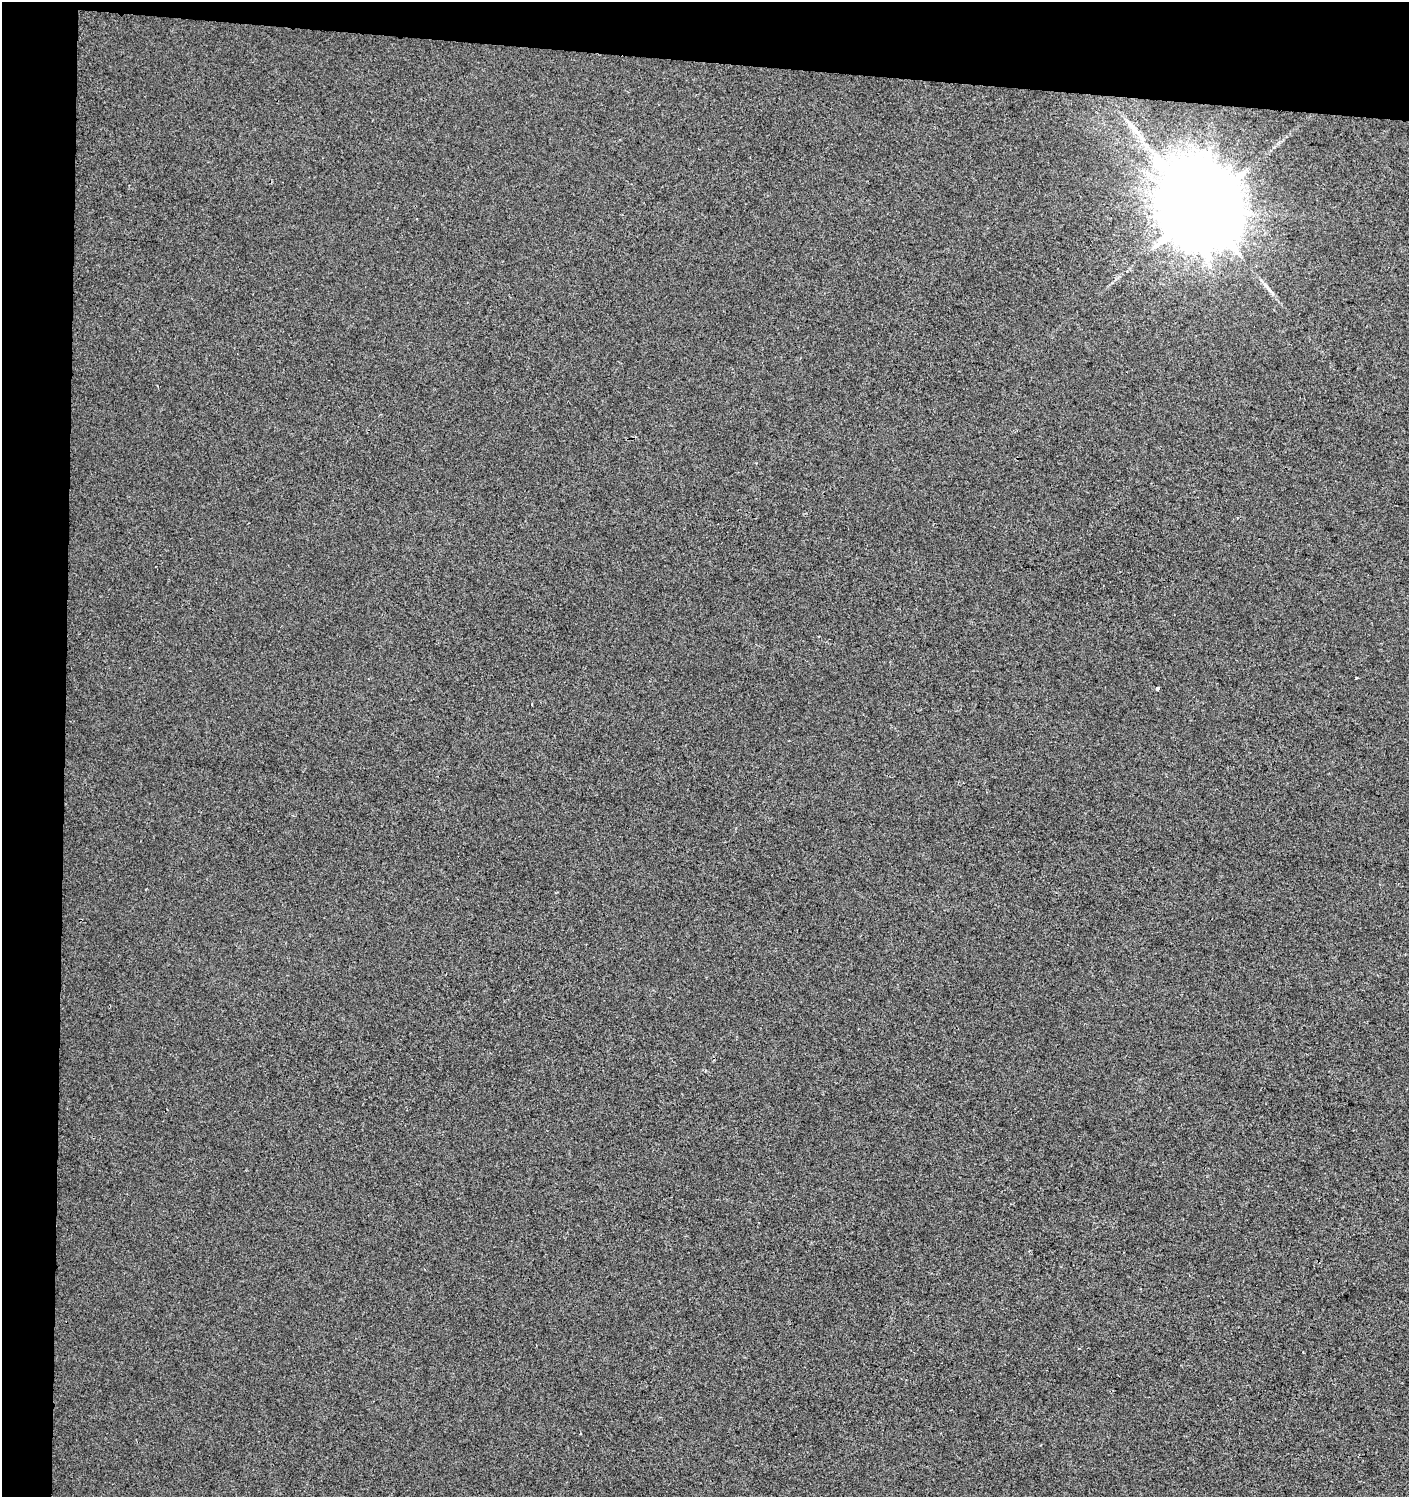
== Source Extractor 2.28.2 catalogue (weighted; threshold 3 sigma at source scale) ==
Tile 1 of 3 x 3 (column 1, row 1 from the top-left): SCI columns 285-1691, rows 2991-4485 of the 4734 x 4494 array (HDU 1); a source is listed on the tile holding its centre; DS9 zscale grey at full resolution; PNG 1411 x 1499 px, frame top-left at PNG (2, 2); no overlay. Shown black and unused: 8% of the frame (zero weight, under 2 of 3 exposures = <1% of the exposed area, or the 3 px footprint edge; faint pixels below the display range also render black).
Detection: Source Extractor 2.28.2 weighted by HDU 2 'WHT'; one run over the whole footprint, this tile lists its part. Background 0.00371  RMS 0.0062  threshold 0.0277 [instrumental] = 3 sigma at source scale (4.5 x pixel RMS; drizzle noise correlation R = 1.50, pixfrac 1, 0.0396/0.0396 arcsec/px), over >= 5 px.
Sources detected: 5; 2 long thin detections or spike segments (spike, bleed or trail) — not listed; the other 3 listed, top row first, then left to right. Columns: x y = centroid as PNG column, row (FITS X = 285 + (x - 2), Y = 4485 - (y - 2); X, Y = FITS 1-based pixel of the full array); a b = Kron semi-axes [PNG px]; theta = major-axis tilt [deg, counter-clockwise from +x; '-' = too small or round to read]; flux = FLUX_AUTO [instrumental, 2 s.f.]
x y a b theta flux
1200 208 28 22 -14 17000
1157 688 4 3 - 5.7
532 704 3 2 - 0.5